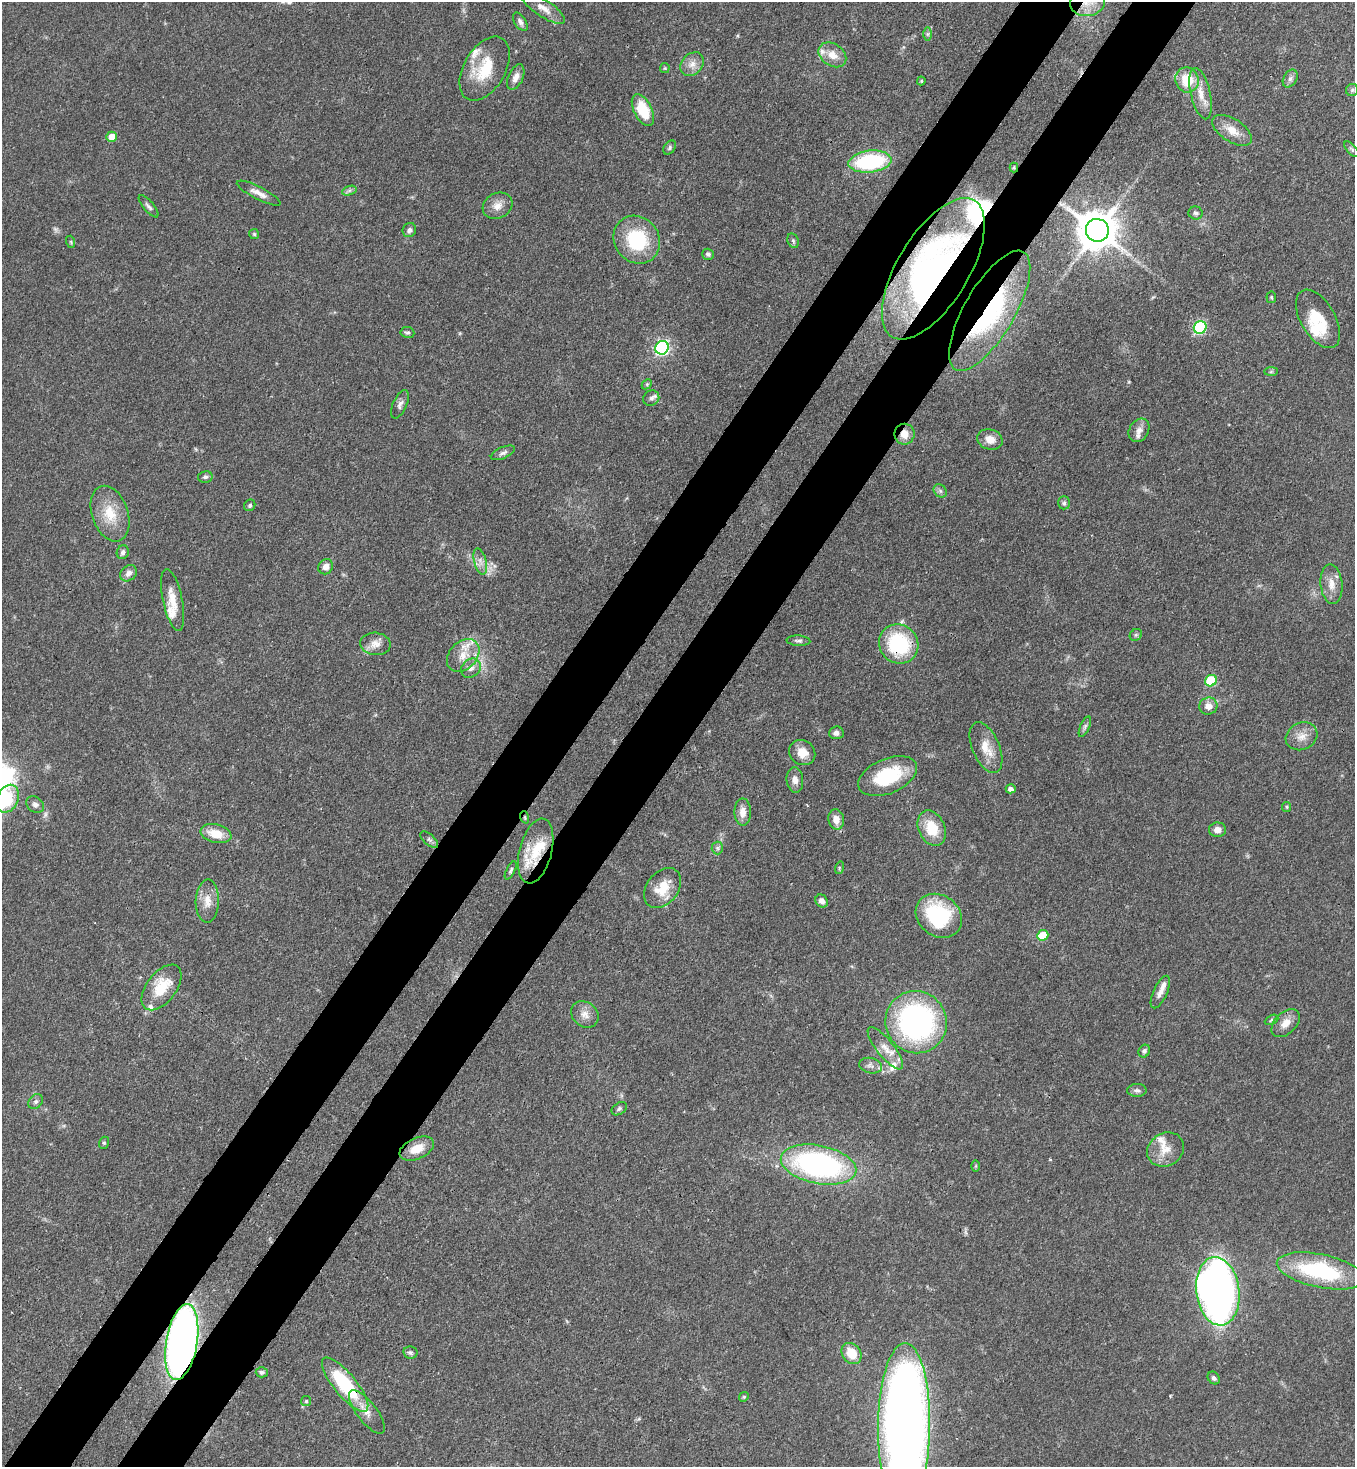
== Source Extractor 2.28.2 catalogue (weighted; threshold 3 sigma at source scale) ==
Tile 7 of 4 x 4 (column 3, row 2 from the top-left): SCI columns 2933-4285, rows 2994-4458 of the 6011 x 5988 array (HDU 1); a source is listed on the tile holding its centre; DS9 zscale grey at full resolution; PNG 1357 x 1469 px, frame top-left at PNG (2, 2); each listed source drawn as its Kron ellipse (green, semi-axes under 4 px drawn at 4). Shown black and unused: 10% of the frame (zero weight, under 3 of 4 exposures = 7% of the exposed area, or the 3 px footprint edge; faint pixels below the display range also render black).
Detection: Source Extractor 2.28.2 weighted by HDU 2 'WHT'; one run over the whole footprint, this tile lists its part. Background 0.0833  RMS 0.0039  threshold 0.0174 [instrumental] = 3 sigma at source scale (4.5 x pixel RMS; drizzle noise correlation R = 1.50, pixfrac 1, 0.05/0.05 arcsec/px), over >= 5 px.
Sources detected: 139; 1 too faint to see at this stretch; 1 inside a brighter object's white glare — neither listed nor drawn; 14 inside a brighter listed object's ellipse — not listed separately; the other 123 listed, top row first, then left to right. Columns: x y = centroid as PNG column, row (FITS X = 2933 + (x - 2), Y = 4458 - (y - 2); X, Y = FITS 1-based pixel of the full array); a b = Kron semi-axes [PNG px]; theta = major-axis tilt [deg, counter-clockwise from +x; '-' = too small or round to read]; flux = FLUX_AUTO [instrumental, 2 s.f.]
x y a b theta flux
1087 2 17 14 7 6.8
543 8 26 8 -33 4.2
520 22 10 5 -57 1.4
928 34 7 4 90 0.71
832 55 15 11 -35 4.7
692 64 13 10 47 3.3
665 68 5 5 - 0.45
485 69 35 20 60 16
516 77 14 7 66 2.7
1290 79 9 6 59 1.5
1187 80 12 11 - 11
921 81 4 4 - 0.52
1352 90 6 6 - 0.77
1201 94 26 9 -77 6
643 110 17 9 -64 13
1232 130 22 11 -33 5.7
112 137 5 5 - 5.1
670 147 8 5 55 0.83
1352 149 9 4 -48 0.78
870 162 21 11 6 37
1014 167 5 4 - 0.48
349 191 7 4 19 0.93
259 193 24 6 -27 3.2
149 206 14 5 -49 1.3
497 206 15 12 27 3.9
1196 213 7 6 - 0.97
409 230 7 6 - 1.4
1097 230 11 11 - 1300
254 234 5 5 - 0.58
637 240 25 22 -52 25
793 241 7 5 -68 0.88
71 242 6 4 -72 0.5
708 254 6 5 - 0.93
933 269 80 35 59 110
1271 297 6 5 - 0.6
990 311 68 25 60 47
1318 319 32 17 -60 14
1200 327 6 6 - 50
407 332 7 5 -8 0.79
662 348 7 6 - 86
1271 372 7 4 1 0.62
647 384 6 4 45 0.55
651 398 8 7 - 1.3
400 404 15 7 65 1.8
1139 430 12 9 58 2.6
904 434 10 10 - 4.5
990 439 13 10 -17 4.2
503 453 13 5 23 1.4
205 477 7 5 10 1
940 491 7 6 - 1
1064 503 6 5 - 0.94
250 505 6 5 - 0.85
110 514 29 18 -71 11
123 552 7 6 - 1.2
480 561 13 6 -76 2.2
326 567 8 7 - 2.6
128 573 9 7 42 2
1331 584 20 11 -85 4.6
173 600 32 9 -78 6.5
1136 635 6 5 - 0.7
798 641 12 5 -3 1.1
375 644 15 11 -6 3.5
899 644 20 19 - 31
463 655 19 13 46 6.2
471 668 11 8 40 2.3
1211 681 6 5 - 23
1208 706 9 8 - 3.5
1085 727 11 4 67 1
836 733 7 6 - 1.4
1302 736 16 13 26 4.4
986 748 27 13 -67 7.5
802 753 13 12 - 5.1
888 776 31 17 23 22
795 780 13 8 -84 2.5
1011 789 5 4 - 1.7
7 799 15 10 64 13
35 805 9 7 -39 1.5
1287 807 5 4 - 0.51
743 812 14 8 -89 3.3
525 817 6 4 -72 0.5
836 819 10 7 -79 3.8
932 828 18 13 -65 11
1218 830 8 7 - 2.5
216 834 16 9 -13 7.4
429 840 11 5 -41 1.1
717 848 6 5 - 0.87
536 851 33 16 76 12
839 868 6 4 73 0.55
511 870 10 4 63 0.83
662 888 22 15 53 9.4
207 901 21 11 88 5.4
822 901 7 5 -50 2
939 916 24 20 -37 33
1043 935 6 5 - 13
161 987 26 14 52 13
1160 992 17 7 66 2.8
585 1014 15 12 -41 3.7
1272 1020 7 4 27 0.64
916 1022 31 30 - 98
1286 1023 17 10 44 4
885 1048 26 8 -51 5.1
1144 1051 6 5 - 1
871 1066 11 7 -12 1.8
1137 1090 10 6 0 1.2
36 1101 8 6 45 1.3
619 1109 8 5 36 0.93
104 1143 6 5 - 0.63
417 1149 18 10 24 6.3
1166 1150 19 16 31 6.2
818 1165 38 19 -11 96
976 1166 6 4 89 0.46
1320 1271 44 16 -12 39
1218 1291 34 21 -83 230
182 1342 38 15 81 250
410 1352 7 6 - 0.92
851 1353 11 9 -52 8.1
262 1372 6 5 - 0.9
1214 1378 7 5 -54 1.1
345 1385 34 11 -50 33
744 1397 5 4 - 0.47
306 1401 5 5 - 0.58
367 1412 26 10 -52 4.7
904 1426 83 26 89 480
Overlapping masked pixels (flux is a lower limit): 12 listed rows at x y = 1087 2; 1014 167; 1097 230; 933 269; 990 311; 904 434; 899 644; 525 817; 536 851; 182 1342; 345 1385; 904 1426
Isophote crosses this tile's border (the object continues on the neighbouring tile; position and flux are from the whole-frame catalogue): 3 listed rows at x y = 1087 2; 7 799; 904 1426